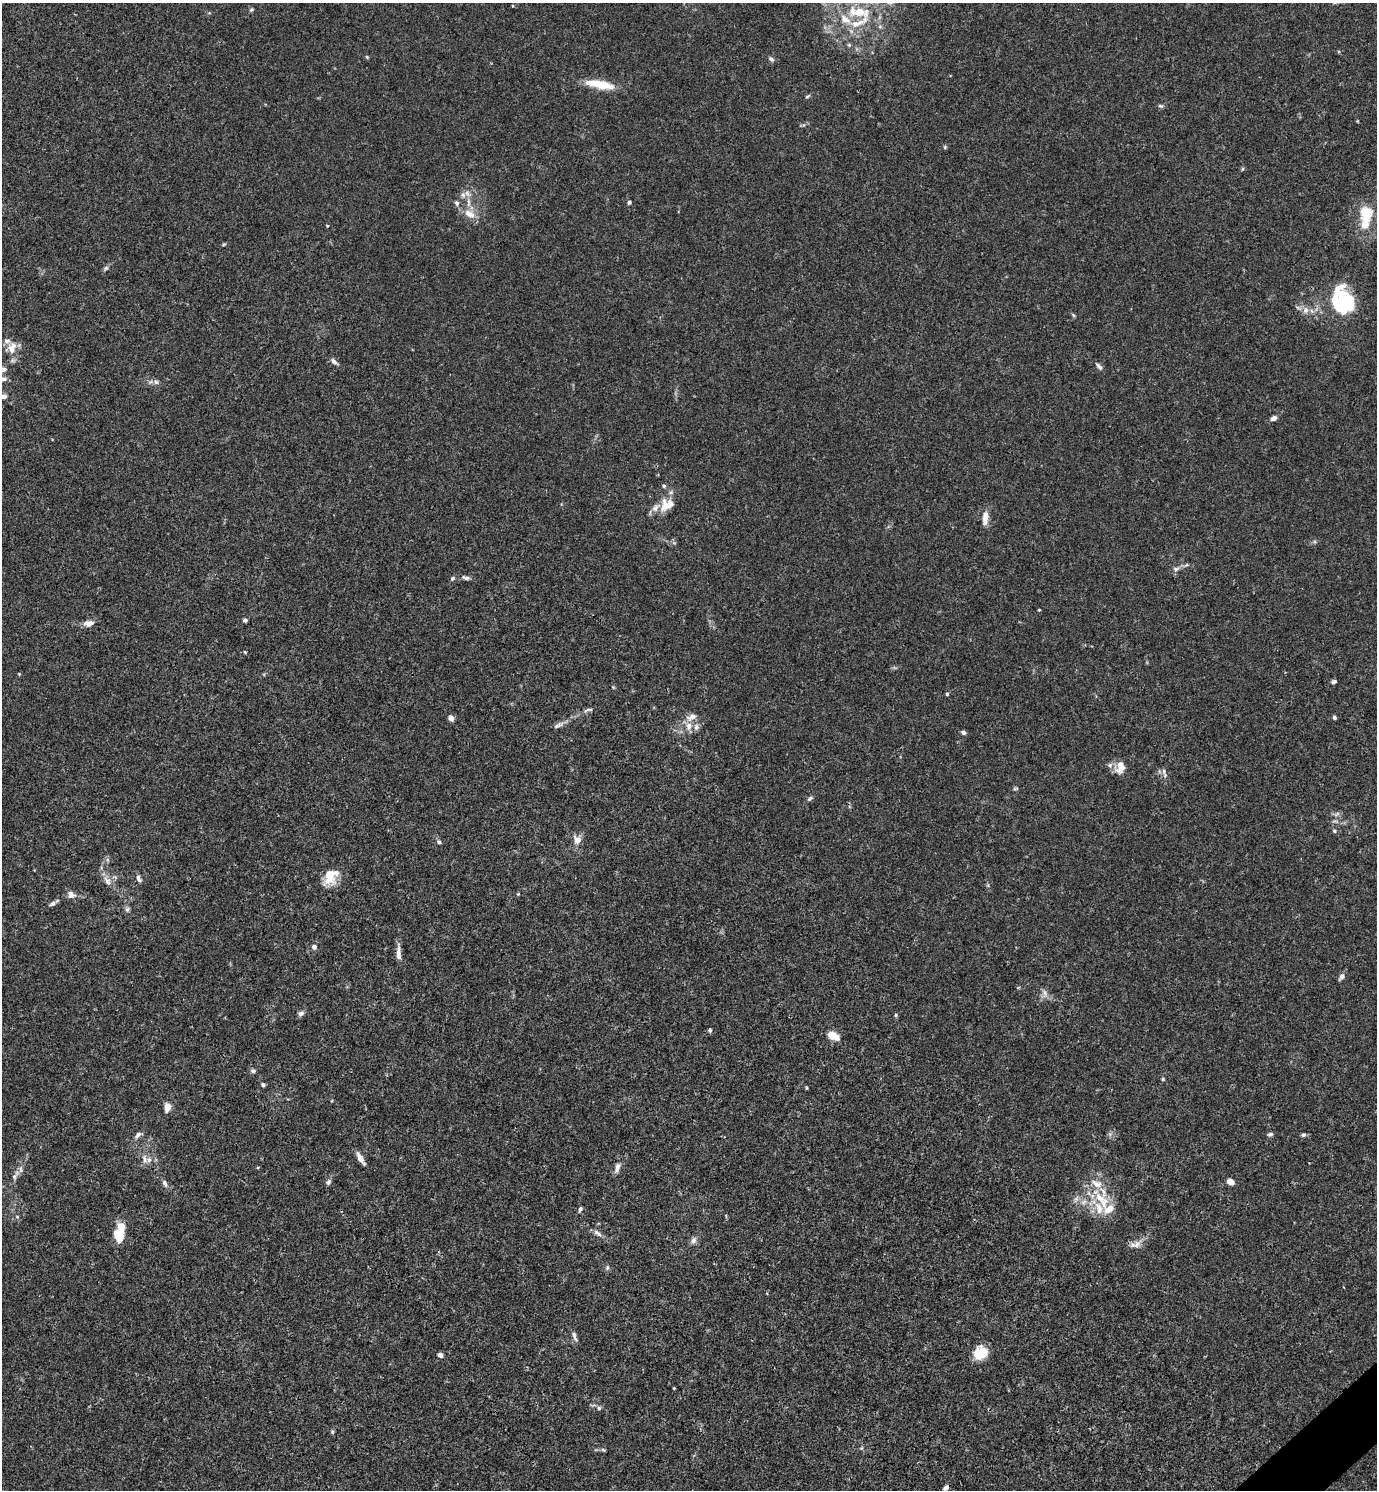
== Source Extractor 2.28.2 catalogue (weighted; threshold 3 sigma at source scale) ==
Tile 6 of 4 x 4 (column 2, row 2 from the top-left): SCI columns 1675-3049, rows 2980-4467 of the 5958 x 5961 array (HDU 1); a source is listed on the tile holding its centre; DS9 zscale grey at full resolution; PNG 1379 x 1492 px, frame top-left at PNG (2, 3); no overlay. Shown black and unused: <1% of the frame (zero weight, under 3 of 4 exposures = <1% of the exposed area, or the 3 px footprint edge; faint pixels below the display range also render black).
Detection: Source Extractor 2.28.2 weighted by HDU 2 'WHT'; one run over the whole footprint, this tile lists its part. Background 0.016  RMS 0.0021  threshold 0.00952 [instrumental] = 3 sigma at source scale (4.5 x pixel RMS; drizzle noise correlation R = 1.50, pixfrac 1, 0.05/0.05 arcsec/px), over >= 5 px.
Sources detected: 121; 3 inside a brighter object's white glare — not listed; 15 inside a brighter listed object's ellipse — not listed separately; the other 103 listed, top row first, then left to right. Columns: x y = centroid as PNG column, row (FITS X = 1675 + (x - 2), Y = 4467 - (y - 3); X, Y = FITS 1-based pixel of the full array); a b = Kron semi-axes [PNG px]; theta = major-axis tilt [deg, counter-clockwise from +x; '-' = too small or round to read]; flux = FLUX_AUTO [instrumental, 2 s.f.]
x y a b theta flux
252 9 6 4 44 0.28
853 11 16 8 -84 2.4
858 23 46 12 34 7.3
849 45 5 5 - 0.31
367 57 5 4 - 0.22
771 59 8 5 -30 0.49
600 84 31 8 -10 5.8
808 96 7 4 27 0.3
1160 106 7 5 -18 0.35
945 147 5 5 - 0.27
1242 169 5 3 - 0.23
463 195 8 6 -45 0.74
629 202 5 4 - 0.39
469 213 17 10 -36 2.4
1367 214 27 18 84 6
327 226 4 3 - 0.16
224 244 6 3 19 0.23
106 268 7 5 44 0.4
1342 300 16 10 75 6
1306 310 9 8 - 1.1
12 350 17 10 -77 2.5
334 361 10 6 -40 0.76
1099 367 11 5 -43 0.64
2 370 9 5 13 0.91
3 379 11 7 5 0.92
156 382 6 6 - 0.53
4 396 6 5 - 1.1
1274 418 7 5 24 0.86
664 486 6 5 - 0.38
665 505 20 14 83 3.1
985 518 19 7 86 1.7
1176 569 9 6 10 0.66
452 578 7 5 46 0.38
466 578 12 5 -14 0.64
1039 610 3 3 - 0.19
245 620 4 4 - 0.49
89 623 13 8 6 1.4
245 652 5 3 - 0.23
19 674 4 4 - 0.17
1334 682 6 5 - 0.46
947 694 4 4 - 0.3
588 710 15 4 11 0.66
691 717 16 8 21 1.6
1334 717 4 4 - 0.44
451 718 5 5 - 1.1
558 725 16 6 27 0.97
696 727 9 6 79 0.81
963 732 5 4 - 0.58
1120 767 17 11 77 2.3
1164 771 9 5 86 0.61
1015 788 8 3 9 0.29
810 798 8 5 38 0.45
1334 831 6 5 - 0.34
577 840 11 9 -67 1.6
439 842 6 5 - 0.41
330 876 22 15 56 4.3
138 878 10 5 -63 0.63
107 881 14 8 -56 1.4
518 894 4 4 - 0.17
71 895 11 9 -32 1.1
52 904 8 5 27 0.64
127 909 7 6 - 0.49
314 947 5 5 - 0.93
398 953 22 5 -90 1.4
1342 976 8 6 52 0.78
1045 994 13 6 -87 0.89
301 1013 8 6 17 0.61
896 1015 5 4 - 0.27
710 1030 5 5 - 0.38
833 1036 16 9 -29 2.1
253 1071 6 5 - 0.5
1163 1079 5 4 - 0.25
263 1085 6 5 - 0.33
806 1088 5 3 - 0.18
167 1107 9 6 85 1.8
1270 1134 7 5 16 0.47
138 1135 11 6 33 0.74
1303 1135 6 5 - 0.4
360 1157 14 6 -59 1.4
145 1159 13 6 -77 1
617 1167 13 6 74 1.1
21 1169 10 5 -89 0.61
14 1176 8 6 90 0.56
329 1182 8 6 71 0.57
1230 1182 6 5 - 1.8
164 1183 10 5 -66 0.64
1100 1198 32 13 -52 5.9
1084 1202 9 6 28 0.88
580 1209 6 5 - 0.41
17 1217 5 5 - 0.29
597 1233 13 5 -37 0.89
118 1235 18 12 -71 3.6
693 1240 9 7 66 0.78
1137 1245 11 7 52 1.2
607 1267 7 4 71 0.36
574 1336 15 5 -69 0.76
980 1353 17 15 36 3.9
440 1355 6 5 - 0.67
674 1388 3 3 - 0.16
599 1408 6 6 - 0.38
332 1432 6 4 72 0.28
603 1450 6 4 -43 0.27
946 1488 7 5 40 0.63
Isophote crosses this tile's border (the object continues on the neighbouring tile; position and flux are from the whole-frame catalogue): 4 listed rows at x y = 858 23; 2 370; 3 379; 4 396